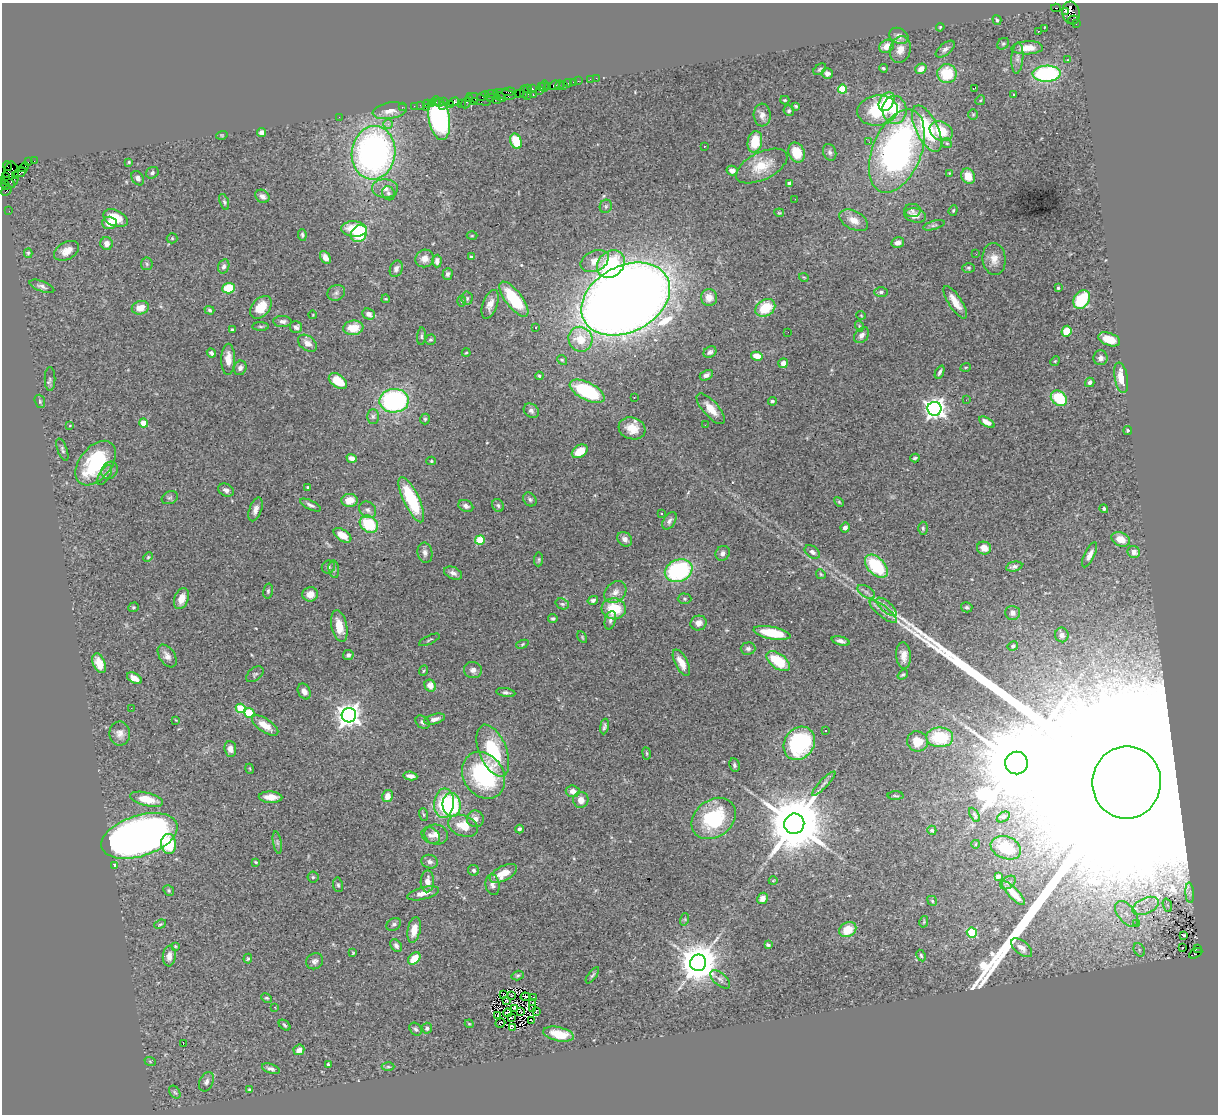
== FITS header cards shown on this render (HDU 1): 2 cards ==
NAXIS1  =                 1216
NAXIS2  =                 1112

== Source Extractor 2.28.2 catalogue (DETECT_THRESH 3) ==
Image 1216 x 1112 px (HDU 1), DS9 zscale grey, 1 PNG px = 1 image px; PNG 1220 x 1116 px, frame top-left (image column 1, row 1112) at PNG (2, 3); each listed source drawn as its Kron ellipse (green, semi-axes under 4 px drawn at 4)
Background 2.54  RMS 0.066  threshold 0.199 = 3 sigma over >= 5 px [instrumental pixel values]
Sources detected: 436; all 436 listed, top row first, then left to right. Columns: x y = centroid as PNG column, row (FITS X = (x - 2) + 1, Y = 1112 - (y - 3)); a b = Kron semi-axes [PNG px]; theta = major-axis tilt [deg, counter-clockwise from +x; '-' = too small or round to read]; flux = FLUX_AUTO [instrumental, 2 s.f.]
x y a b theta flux
1056 8 5 3 - 1.0e+03
1065 11 3 3 - 1.4e+03
1071 13 11 8 -80 2.1e+03
997 20 5 4 - 7.6e+00
1074 20 5 4 - 2.7e+02
1076 24 3 2 - 8.9e+01
940 27 4 3 - 4.7e+00
1044 28 3 2 - 3.7e+02
1038 31 3 2 - 1.0e+01
899 36 10 7 -27 2.0e+01
1003 44 6 5 - 7.5e+00
887 46 8 6 32 4.6e+01
1027 48 16 6 2 6.3e+01
945 49 11 5 39 1.8e+01
900 50 13 10 73 4.4e+01
1017 58 15 6 86 2.2e+01
1067 60 3 2 - 4.7e+00
883 68 4 3 - 5.8e+00
820 69 7 4 39 7.1e+00
921 69 6 5 - 3.3e+01
827 73 5 5 - 2.1e+01
947 74 9 9 - 1.6e+02
1047 74 14 8 2 5.5e+02
596 78 3 2 - 1.4e+01
590 79 2 2 - 2.9e+01
578 81 2 2 - 6.8e+01
573 82 2 2 - 3.3e+01
568 83 4 3 - 1.8e+02
554 85 6 3 22 2.2e+02
559 85 5 3 - 6.0e+01
563 85 3 2 - 2.2e+01
544 86 6 3 85 1.2e+02
548 86 2 2 - 1.2e+02
541 87 2 2 - 1.6e+02
975 88 3 2 - 5.9e+00
527 89 3 2 - 1.3e+02
532 89 3 3 - 1.6e+02
842 89 4 4 - 2.0e+02
539 90 3 2 - 1.8e+02
509 92 6 3 4 3.7e+02
524 92 6 2 -89 2.2e+02
519 93 2 2 - 1.3e+02
492 94 6 2 -2 5.1e+02
504 94 11 5 -11 6.4e+02
1014 94 3 3 - 1.1e+01
533 95 3 2 - 3.0e+02
483 96 6 2 24 2.3e+02
527 96 4 2 - 2.0e+02
500 97 6 4 -37 5.3e+02
491 98 2 2 - 1.2e+02
469 99 3 2 - 1.0e+02
479 99 12 5 -21 1.1e+03
497 100 4 3 - 4.6e+02
785 100 4 3 - 4.7e+00
980 100 5 4 - 5.7e+00
474 101 4 3 - 3.4e+02
443 102 3 2 - 1.3e+02
454 102 5 4 - 5.7e+02
887 102 10 7 58 1.9e+02
436 103 3 2 - 1.5e+02
439 103 3 3 - 1.8e+02
466 103 6 3 63 1.3e+02
427 104 3 2 - 1.1e+02
431 104 3 2 - 1.5e+02
461 104 2 2 - 1.9e+02
420 105 2 2 - 4.9e+01
451 105 4 2 - 2.8e+02
414 106 2 2 - 7.5e+01
443 106 3 2 - 1.3e+02
796 106 3 2 - 4.8e+00
402 107 2 2 - 4.8e+01
426 107 2 2 - 2.4e+02
878 110 20 15 7 2.2e+02
894 110 14 12 -84 1.3e+02
390 111 17 8 9 4.0e+01
789 111 5 5 - 8.6e+00
973 114 5 5 - 6.6e+00
762 115 11 8 -87 2.5e+01
339 117 2 2 - 6.2e+01
439 118 22 10 -80 8.7e+02
388 124 5 5 - 1.3e+01
927 129 25 11 -64 3.0e+02
941 131 12 9 -27 1.1e+02
262 133 4 4 - 2.5e+01
222 135 6 3 17 4.7e+00
516 141 8 5 -67 1.0e+02
755 142 11 7 79 1.1e+02
869 142 3 3 - 4.9e+00
947 143 5 4 - 7.0e+00
704 146 3 2 - 1.5e+01
897 151 44 24 68 1.5e+03
830 152 8 6 -69 1.3e+01
374 153 27 22 83 1.7e+03
797 153 10 8 -68 9.2e+01
34 161 2 2 - 3.9e+01
28 162 4 2 - 1.2e+02
129 162 3 3 - 4.9e+00
7 166 5 2 - 6.0e+01
762 166 28 13 26 1.1e+02
24 167 5 2 - 1.2e+02
732 171 5 5 - 2.1e+01
20 172 7 3 24 3.5e+02
152 173 6 5 - 9.9e+00
949 173 3 2 - 3.1e+00
11 174 13 7 89 1.3e+03
16 176 3 2 - 2.1e+02
968 176 8 6 -66 6.7e+01
6 177 3 2 - 8.9e+01
138 178 7 6 - 1.4e+01
8 182 8 3 -34 4.6e+02
789 183 4 3 - 1.4e+01
5 185 5 4 - 3.3e+02
385 189 13 9 -2 3.6e+01
7 190 6 2 45 2.9e+02
388 193 7 6 - 1.3e+01
262 196 7 6 - 2.0e+01
795 199 2 2 - 6.9e+00
224 202 8 4 -72 9.5e+00
606 206 7 6 - 9.6e+00
953 210 5 4 - 6.0e+00
9 211 2 2 - 3.8e+01
912 211 8 6 -1 1.2e+01
779 213 5 3 - 4.5e+00
915 215 11 7 -13 4.0e+01
115 218 13 8 -23 9.8e+01
854 220 15 9 -27 4.9e+01
109 223 7 6 - 4.3e+01
934 225 11 4 16 1.0e+01
354 229 13 7 -4 1.1e+02
359 234 9 7 50 2.1e+02
302 235 6 4 -80 8.2e+00
472 236 5 3 - 3.7e+00
172 238 5 5 - 6.0e+00
107 243 6 6 - 2.2e+01
898 243 6 5 - 2.7e+01
67 251 13 8 29 4.0e+01
28 253 5 4 - 5.9e+00
976 254 3 3 - 3.9e+00
325 257 7 5 -61 2.4e+01
471 257 3 3 - 6.5e+00
425 258 9 8 - 3.6e+01
994 259 16 11 -84 4.7e+01
437 261 6 4 87 1.9e+01
595 261 15 10 26 4.8e+01
147 264 6 5 - 8.5e+00
611 264 15 12 43 2.6e+02
224 266 7 5 73 1.8e+01
968 268 6 4 -1 7.1e+00
396 269 8 6 68 1.7e+01
448 274 6 5 - 1.1e+01
804 277 5 3 - 4.2e+00
42 286 13 5 -21 1.5e+01
229 288 6 5 - 1.5e+02
1058 288 3 3 - 5.3e+00
881 292 7 4 1 1.1e+01
336 293 9 7 27 1.6e+01
709 297 8 8 - 3.9e+01
467 298 7 5 87 8.9e+00
386 299 4 3 - 4.0e+00
514 299 21 8 -53 2.3e+02
626 299 47 33 27 1.1e+04
1082 299 10 7 57 2.1e+02
461 301 5 3 - 4.5e+00
955 302 19 6 -57 6.2e+01
490 304 15 7 70 3.4e+01
261 307 13 9 49 8.7e+01
140 308 8 6 13 5.2e+01
765 308 10 8 32 1.4e+02
209 310 5 3 - 7.2e+00
369 314 6 5 - 2.2e+01
313 315 4 2 - 3.2e+00
861 315 4 3 - 3.6e+00
282 321 9 5 -2 1.9e+01
261 326 8 4 -1 7.3e+00
859 326 5 3 - 4.8e+00
296 327 6 6 - 1.8e+01
536 327 3 2 - 9.6e+00
353 328 10 7 6 9.0e+01
232 330 3 3 - 8.6e+00
1066 331 6 5 - 8.2e+01
788 332 2 2 - 5.6e+00
862 335 9 6 51 2.0e+01
422 336 9 3 86 8.0e+00
580 339 12 11 - 1.1e+02
1109 339 11 6 -19 7.6e+01
430 340 5 5 - 7.4e+00
307 343 10 7 -37 3.0e+01
710 352 7 5 32 1.3e+01
211 353 5 4 - 1.3e+01
466 353 4 3 - 3.9e+00
757 356 6 4 -14 5.2e+01
1100 358 7 7 - 1.9e+01
228 359 15 7 90 5.3e+01
562 360 5 4 - 6.3e+00
1055 361 5 4 - 4.9e+00
783 363 5 4 - 2.1e+01
966 367 5 3 - 4.4e+00
240 368 7 6 - 1.7e+01
940 372 7 3 65 1.2e+01
706 375 7 4 27 1.6e+01
539 376 4 3 - 5.0e+00
1121 378 15 6 -80 7.1e+01
50 379 12 5 90 1.0e+01
338 381 10 6 -36 8.9e+01
1090 382 5 4 - 1.4e+01
587 391 19 8 -27 3.3e+02
634 397 3 2 - 7.2e+00
1059 398 9 7 -42 1.8e+02
966 400 3 2 - 6.3e+00
40 401 7 5 -72 7.3e+00
394 401 14 12 2 7.2e+02
772 401 4 4 - 7.6e+00
711 409 19 7 -49 6.0e+01
934 409 7 7 - 2.7e+03
531 411 8 6 -40 1.5e+01
373 416 7 6 - 1.1e+01
425 419 5 5 - 7.1e+00
987 422 8 4 -29 3.3e+01
144 423 4 4 - 9.7e+01
70 425 4 2 - 2.9e+00
705 425 2 2 - 1.0e+01
632 428 13 11 -17 6.4e+01
1128 430 4 4 - 5.8e+00
62 450 12 4 -69 1.1e+01
580 451 8 6 33 8.1e+01
352 458 5 4 - 2.2e+01
915 458 4 2 - 6.9e+00
431 461 5 4 - 5.1e+00
96 463 25 16 51 3.3e+02
109 470 9 7 54 1.8e+01
105 475 11 5 58 1.3e+01
308 487 3 3 - 8.1e+00
226 490 8 6 -27 1.6e+01
170 498 8 6 23 9.5e+00
530 499 8 6 -43 1.0e+01
350 500 8 6 3 5.4e+01
411 500 25 8 -65 2.5e+02
839 502 6 3 -46 5.0e+00
311 505 11 4 -26 1.4e+01
498 505 7 5 -56 9.3e+00
466 506 8 5 -27 1.5e+01
255 509 12 6 70 2.2e+01
1104 509 4 4 - 7.2e+00
368 510 9 7 -44 1.9e+01
661 513 2 2 - 4.0e+00
669 521 10 5 58 1.6e+01
369 524 10 7 -39 2.0e+02
845 528 5 4 - 1.5e+01
923 528 6 4 -89 8.5e+00
342 535 10 5 -33 6.5e+01
625 539 8 6 -44 2.1e+01
1121 539 9 7 -25 5.7e+01
480 540 5 4 - 1.7e+02
984 548 7 6 - 4.1e+01
812 552 8 5 -35 1.7e+01
1134 552 6 6 - 2.7e+01
425 553 10 7 -81 2.0e+01
723 553 8 6 45 1.7e+01
1090 555 13 5 64 2.4e+01
148 557 5 4 - 5.2e+00
539 559 7 4 84 6.5e+00
876 566 14 8 -46 2.7e+02
1014 566 8 4 13 1.2e+01
328 567 7 6 - 1.2e+01
334 569 9 5 -83 1.1e+01
679 571 14 11 22 5.2e+02
453 573 9 6 -23 1.8e+01
821 574 5 4 - 5.5e+00
268 591 7 4 77 8.5e+00
615 592 12 9 47 3.3e+01
866 592 10 5 -33 1.4e+01
310 594 8 7 - 4.3e+01
181 599 11 7 70 5.2e+01
685 599 7 5 -1 7.4e+00
593 600 5 4 - 1.2e+01
562 604 7 5 -20 9.7e+00
133 607 5 4 - 6.0e+00
886 607 12 5 -42 2.3e+01
967 607 6 5 - 7.5e+00
614 609 12 10 -7 1.5e+02
883 612 17 5 -39 2.9e+01
1013 613 7 7 - 2.0e+01
553 619 5 4 - 8.4e+00
610 620 9 5 76 1.2e+01
698 623 8 7 - 3.0e+01
339 626 16 7 -77 6.8e+01
772 633 19 6 -10 1.6e+02
1062 635 7 7 - 1.6e+01
582 637 6 4 -61 5.5e+00
429 640 11 2 25 5.4e+00
841 641 9 4 -15 1.6e+01
522 644 6 4 22 5.9e+00
1013 646 5 4 - 9.6e+00
748 649 7 6 - 1.2e+01
348 655 5 5 - 1.5e+01
904 655 13 7 -85 3.7e+01
167 656 13 7 -57 2.7e+01
778 661 13 7 -37 1.7e+02
99 663 10 6 -67 5.2e+01
681 663 14 6 -62 4.7e+01
473 670 9 8 - 1.9e+01
423 671 5 3 - 4.8e+00
255 674 10 6 39 1.0e+01
903 675 6 4 37 6.5e+00
134 678 8 5 -29 3.6e+01
430 686 6 5 - 4.7e+01
304 691 8 6 -63 2.1e+01
506 692 9 4 -9 1.1e+01
131 708 2 2 - 7.6e+00
241 708 5 4 - 1.6e+02
249 713 5 5 - 1.6e+02
349 715 7 7 - 3.9e+03
435 719 11 5 16 2.3e+01
176 720 4 2 - 3.3e+00
422 722 8 6 -40 1.3e+01
265 725 15 6 -34 5.7e+01
604 726 8 4 81 1.1e+01
826 730 3 3 - 9.3e+00
120 734 12 10 89 3.0e+01
940 737 13 10 0 1.9e+02
917 741 10 10 - 7.0e+01
799 743 17 14 53 4.7e+02
230 749 8 6 -85 2.3e+01
493 751 27 13 -68 2.7e+02
647 753 6 3 -81 4.9e+00
1017 763 11 11 - 7.7e+04
734 765 7 5 -81 9.2e+00
250 769 5 3 - 3.8e+00
484 775 25 20 -56 5.2e+02
410 776 7 4 -8 2.3e+01
1127 782 36 34 84 1.4e+06
824 784 16 4 46 1.6e+01
573 791 7 6 - 2.8e+01
387 796 6 5 - 3.7e+01
895 796 8 3 -1 6.0e+00
270 797 12 5 -3 5.2e+01
146 799 17 6 -14 9.1e+01
581 800 8 7 - 4.3e+01
444 803 15 10 84 1.8e+02
452 805 12 9 -82 3.3e+02
424 815 6 3 -71 4.9e+00
974 815 8 4 -59 7.9e+00
1003 817 7 4 32 7.9e+00
714 818 24 18 37 3.3e+02
475 819 8 8 - 2.3e+01
794 824 10 10 - 4.3e+04
463 826 15 10 -20 8.1e+01
519 829 4 4 - 1.0e+01
932 830 4 4 - 7.9e+00
436 834 12 10 -16 3.2e+01
431 835 10 7 -32 2.2e+01
139 836 39 20 18 4.1e+03
277 842 11 3 -80 9.5e+00
169 844 10 7 -86 1.6e+02
976 844 4 3 - 3.3e+00
1006 848 16 11 -20 1.5e+02
256 862 4 2 - 5.7e+00
430 862 8 6 -14 1.5e+01
114 865 4 3 - 2.5e+01
474 870 6 5 - 9.6e+00
503 873 15 7 27 7.0e+01
998 876 4 3 - 2.3e+01
313 877 5 5 - 8.1e+00
427 881 11 6 88 3.7e+01
773 881 4 3 - 3.5e+00
1008 882 8 5 37 1.2e+01
338 885 7 5 -79 8.0e+00
493 885 10 7 -80 2.0e+01
169 890 6 5 - 6.8e+00
423 893 16 6 14 3.9e+01
1013 893 16 5 -46 6.3e+01
1190 893 10 4 -86 1.2e+01
763 898 6 5 - 2.9e+01
932 901 5 4 - 7.4e+00
1167 905 7 4 -70 7.1e+00
1146 906 14 8 25 4.2e+01
1126 914 15 8 -51 4.8e+01
685 919 6 4 73 6.1e+00
924 922 6 3 75 4.8e+00
160 924 6 4 21 5.9e+00
394 924 8 6 32 1.1e+01
1136 924 2 2 - 1.1e+01
414 930 13 6 78 5.6e+01
848 930 9 7 33 8.0e+01
972 933 5 5 - 2.8e+02
1184 935 4 2 - 3.7e+00
768 945 4 3 - 1.0e+01
175 946 4 4 - 4.3e+00
396 946 7 5 -56 1.4e+01
1022 948 12 6 -39 2.7e+01
1183 948 3 2 - 1.4e+01
1197 948 3 2 - 3.8e+02
1139 950 7 5 -61 1.1e+01
353 953 4 3 - 4.6e+00
1196 953 7 4 29 6.8e+02
169 956 10 6 84 3.1e+01
921 956 6 4 -63 6.5e+00
248 959 5 4 - 5.7e+00
414 959 7 5 43 8.0e+01
315 961 9 7 33 1.7e+01
698 963 8 8 - 1.3e+04
592 975 10 4 54 7.8e+00
518 976 6 4 17 7.3e+00
720 979 12 6 -41 1.7e+01
503 995 2 2 - 2.2e+00
512 995 2 2 - 3.5e+00
525 997 4 2 - 6.5e-02
534 997 2 2 - 2.4e+00
266 998 6 4 -25 6.0e+00
507 1000 3 2 - 2.9e+00
533 1003 4 2 - 3.0e+00
275 1007 3 3 - 6.6e+00
515 1008 3 3 - 1.2e+01
532 1008 2 2 - 9.2e-01
520 1011 3 2 - 4.7e+00
536 1012 3 2 - 3.4e+00
508 1013 4 2 - 8.0e+00
498 1015 3 2 - 6.4e+00
511 1017 3 2 - 5.6e+00
531 1020 2 2 - 4.0e+00
500 1023 5 2 - 5.1e+00
469 1024 4 4 - 4.4e+00
285 1025 6 4 -40 7.3e+00
512 1027 4 3 - 1.3e+01
427 1028 5 5 - 8.7e+00
416 1029 7 5 -47 1.0e+01
559 1034 15 7 -12 9.6e+01
183 1044 4 2 - 3.5e+01
299 1050 5 5 - 2.9e+01
150 1061 6 3 -20 5.0e+00
328 1064 3 3 - 6.6e+00
388 1067 6 4 0 6.1e+00
271 1069 9 4 -18 1.5e+01
206 1082 10 7 65 1.8e+01
249 1090 3 2 - 3.9e+00
175 1092 7 5 -56 7.5e+00